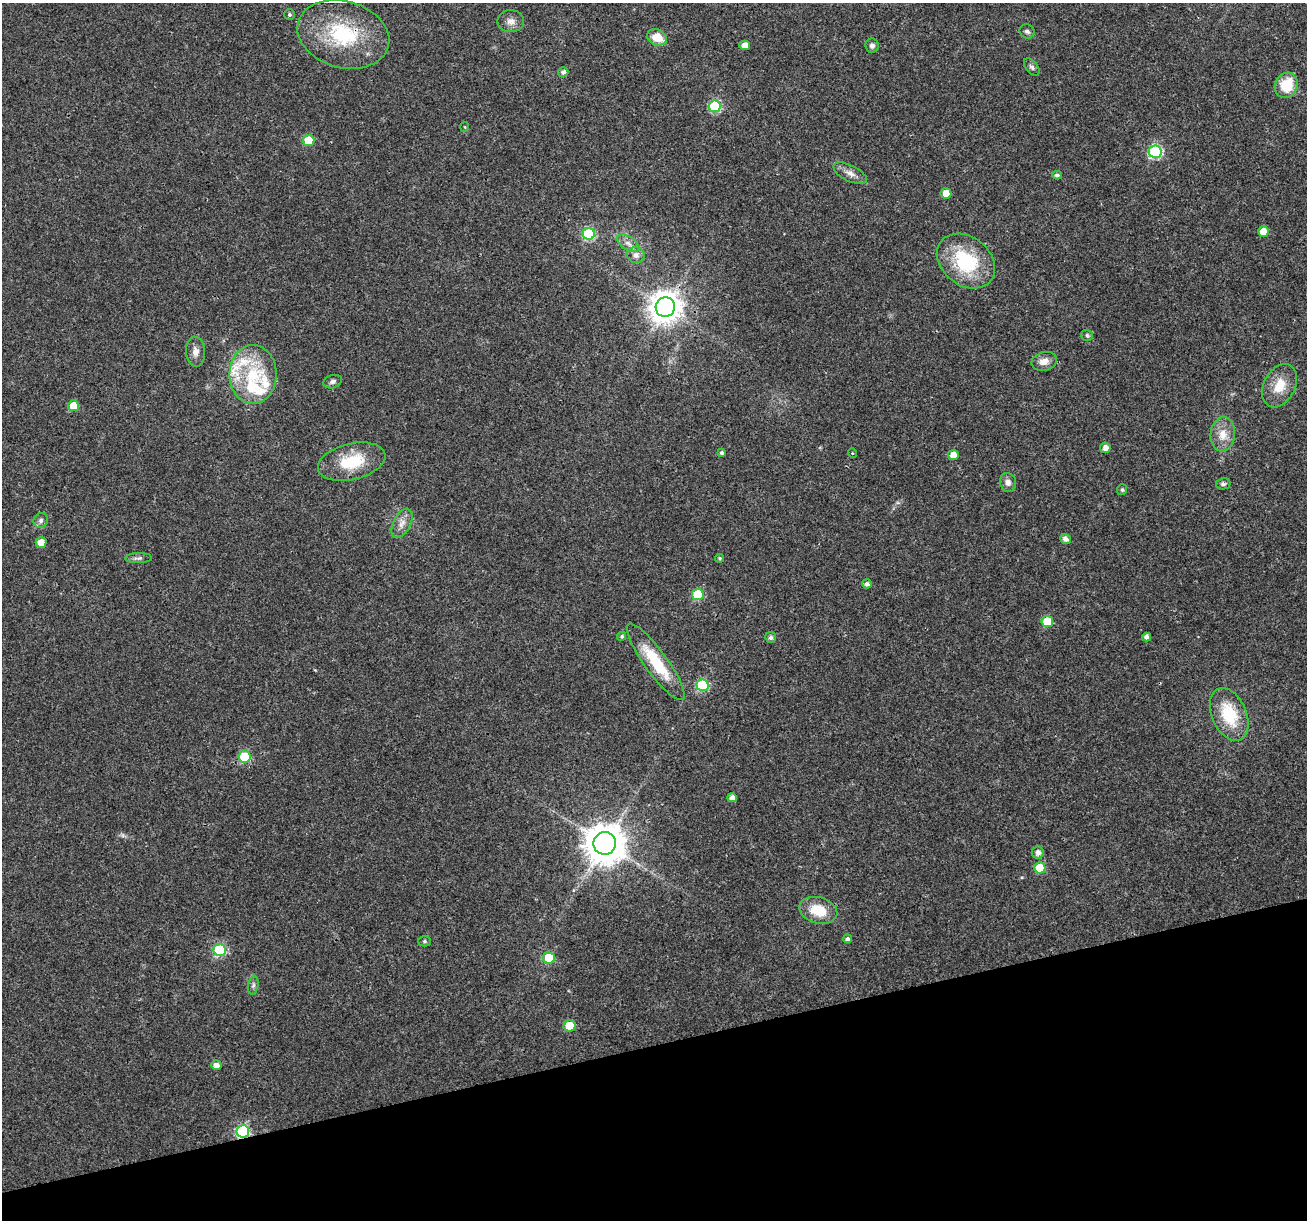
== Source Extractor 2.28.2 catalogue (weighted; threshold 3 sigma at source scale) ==
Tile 14 of 4 x 4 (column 2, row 4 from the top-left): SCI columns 1307-2611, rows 103-1320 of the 5220 x 5027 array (HDU 1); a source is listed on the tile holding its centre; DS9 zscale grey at full resolution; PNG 1309 x 1222 px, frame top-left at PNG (2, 3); each listed source drawn as its Kron ellipse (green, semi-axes under 4 px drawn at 4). Shown black and unused: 14% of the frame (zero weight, under 3 of 4 exposures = <1% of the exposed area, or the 3 px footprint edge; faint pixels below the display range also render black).
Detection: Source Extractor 2.28.2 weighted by HDU 2 'WHT'; one run over the whole footprint, this tile lists its part. Background 0.0215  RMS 0.003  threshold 0.0133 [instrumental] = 3 sigma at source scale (4.5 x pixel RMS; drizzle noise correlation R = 1.50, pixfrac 1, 0.0396/0.0396 arcsec/px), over >= 5 px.
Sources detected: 74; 1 too faint to see at this stretch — neither listed nor drawn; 5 inside a brighter listed object's ellipse — not listed separately; the other 68 listed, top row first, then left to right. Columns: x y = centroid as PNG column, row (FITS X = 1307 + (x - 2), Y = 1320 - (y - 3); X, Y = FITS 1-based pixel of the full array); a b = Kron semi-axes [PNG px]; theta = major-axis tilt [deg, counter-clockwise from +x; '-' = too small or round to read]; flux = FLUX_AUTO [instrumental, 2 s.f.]
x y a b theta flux
289 15 5 5 - 0.55
511 21 13 11 -2 2
1027 31 8 6 -33 0.8
343 34 47 33 -15 25
657 37 10 7 -23 4.7
745 45 5 4 - 2.1
872 46 7 6 - 1.1
1032 67 10 6 -51 0.84
563 72 5 5 - 0.99
1286 85 13 11 62 9.1
715 106 6 6 - 24
465 127 5 3 - 0.26
308 141 6 5 - 9.6
1155 152 6 6 - 35
850 173 18 8 -26 2.1
1057 175 4 4 - 0.91
946 193 5 5 - 3.3
1263 231 5 5 - 3.5
589 234 6 6 - 29
628 243 12 6 -34 1.6
636 255 9 8 - 1.5
966 261 32 24 -38 20
665 307 10 9 - 470
1087 335 6 5 - 0.65
196 352 15 9 -87 2.1
1044 361 13 9 14 2.4
253 374 29 23 -90 15
333 382 9 6 18 0.93
1279 386 23 15 62 6.1
73 406 5 5 - 5.1
1223 434 17 12 84 4.1
1105 448 5 5 - 1.8
721 453 4 4 - 0.61
852 453 5 3 - 0.23
953 455 5 5 - 3.1
352 462 34 18 13 12
1008 482 9 8 - 1.5
1223 484 7 5 11 0.64
1122 490 5 5 - 0.57
41 520 8 6 55 0.81
402 523 16 8 63 2.3
1065 539 5 5 - 1.4
41 542 5 5 - 3.3
139 558 13 5 1 0.92
719 558 4 4 - 0.41
867 584 5 4 - 1.1
698 595 6 6 - 15
1047 622 6 5 - 10
622 636 4 4 - 0.47
771 637 5 5 - 0.93
1147 637 4 4 - 1.4
656 662 46 11 -54 14
702 685 6 6 - 23
1229 714 28 17 -66 13
245 757 6 6 - 18
732 798 5 4 - 1.9
605 843 11 11 - 870
1038 853 6 6 - 1.6
1040 868 6 5 - 9.9
818 910 19 13 -15 7.5
848 939 4 4 - 0.92
424 941 6 5 - 0.53
220 950 6 6 - 26
549 958 6 6 - 13
253 985 9 5 82 0.76
569 1026 6 5 - 7.8
216 1065 5 4 - 1.6
243 1131 6 6 - 31
Overlapping masked pixels (flux is a lower limit): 2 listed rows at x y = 343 34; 243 1131